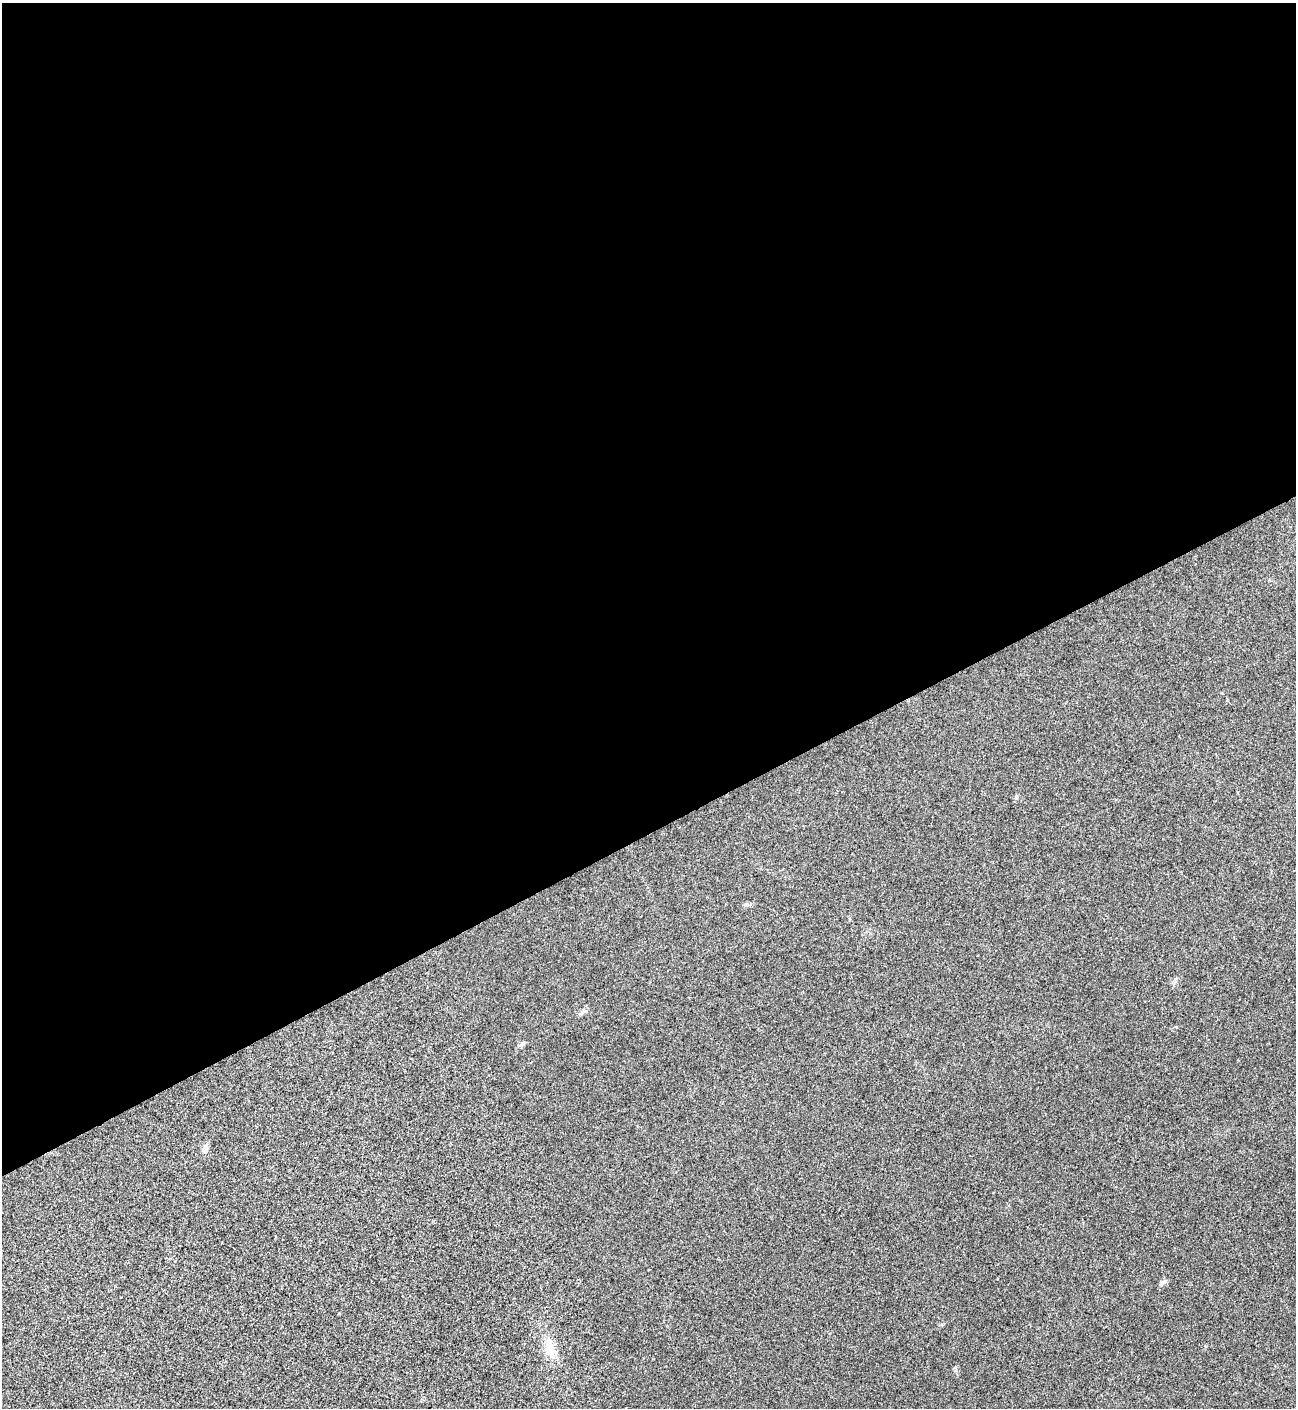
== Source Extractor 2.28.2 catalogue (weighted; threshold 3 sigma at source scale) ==
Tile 2 of 4 x 4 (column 2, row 1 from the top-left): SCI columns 1586-2879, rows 4220-5625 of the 5624 x 5637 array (HDU 1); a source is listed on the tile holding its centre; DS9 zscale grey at full resolution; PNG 1298 x 1410 px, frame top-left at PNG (2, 3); no overlay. Shown black and unused: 59% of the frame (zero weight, under 3 of 4 exposures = <1% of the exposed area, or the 3 px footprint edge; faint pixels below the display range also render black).
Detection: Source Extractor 2.28.2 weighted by HDU 2 'WHT'; one run over the whole footprint, this tile lists its part. Background 0.0203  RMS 0.0056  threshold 0.0251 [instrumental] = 3 sigma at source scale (4.5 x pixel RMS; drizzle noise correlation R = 1.50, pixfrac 1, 0.05/0.05 arcsec/px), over >= 5 px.
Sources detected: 3; all 3 listed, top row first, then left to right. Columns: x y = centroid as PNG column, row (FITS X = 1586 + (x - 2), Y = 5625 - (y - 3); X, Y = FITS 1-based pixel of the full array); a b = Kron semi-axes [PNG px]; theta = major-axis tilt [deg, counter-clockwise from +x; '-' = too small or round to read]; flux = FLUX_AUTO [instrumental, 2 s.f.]
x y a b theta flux
205 1149 12 7 81 2.6
1163 1282 10 5 31 1.5
550 1348 24 12 -62 9.2